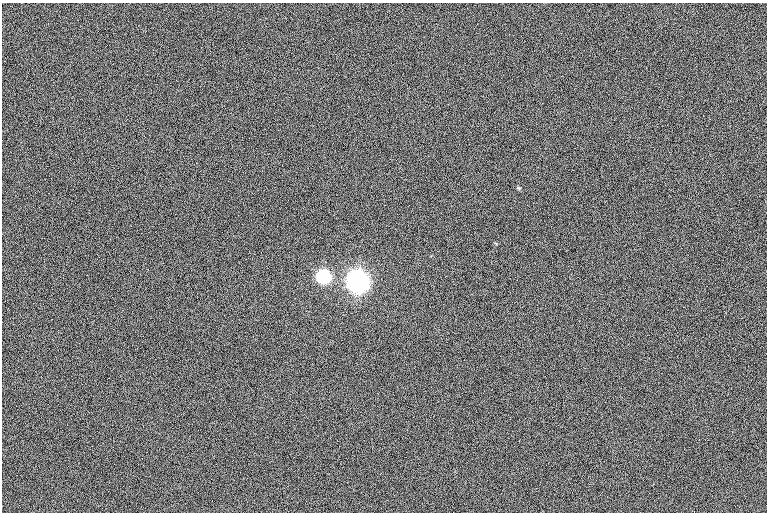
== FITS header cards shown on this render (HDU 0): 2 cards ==
NAXIS1  =                 765  / length of data axis 1
NAXIS2  =                 510  / length of data axis 2

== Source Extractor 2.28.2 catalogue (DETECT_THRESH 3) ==
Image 765 x 510 px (HDU 0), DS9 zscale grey, 1 PNG px = 1 image px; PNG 769 x 514 px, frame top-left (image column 1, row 510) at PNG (2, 3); no overlay
Background 3.1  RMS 12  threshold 37.1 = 3 sigma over >= 5 px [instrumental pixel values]
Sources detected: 3; all 3 listed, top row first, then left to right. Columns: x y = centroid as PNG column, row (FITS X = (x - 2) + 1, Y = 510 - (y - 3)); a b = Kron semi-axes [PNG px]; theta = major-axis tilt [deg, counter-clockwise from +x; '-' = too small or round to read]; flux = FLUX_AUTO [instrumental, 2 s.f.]
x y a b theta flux
518 188 6 4 -34 1.0e+03
324 277 7 7 - 2.3e+05
359 282 8 7 - 1.4e+06